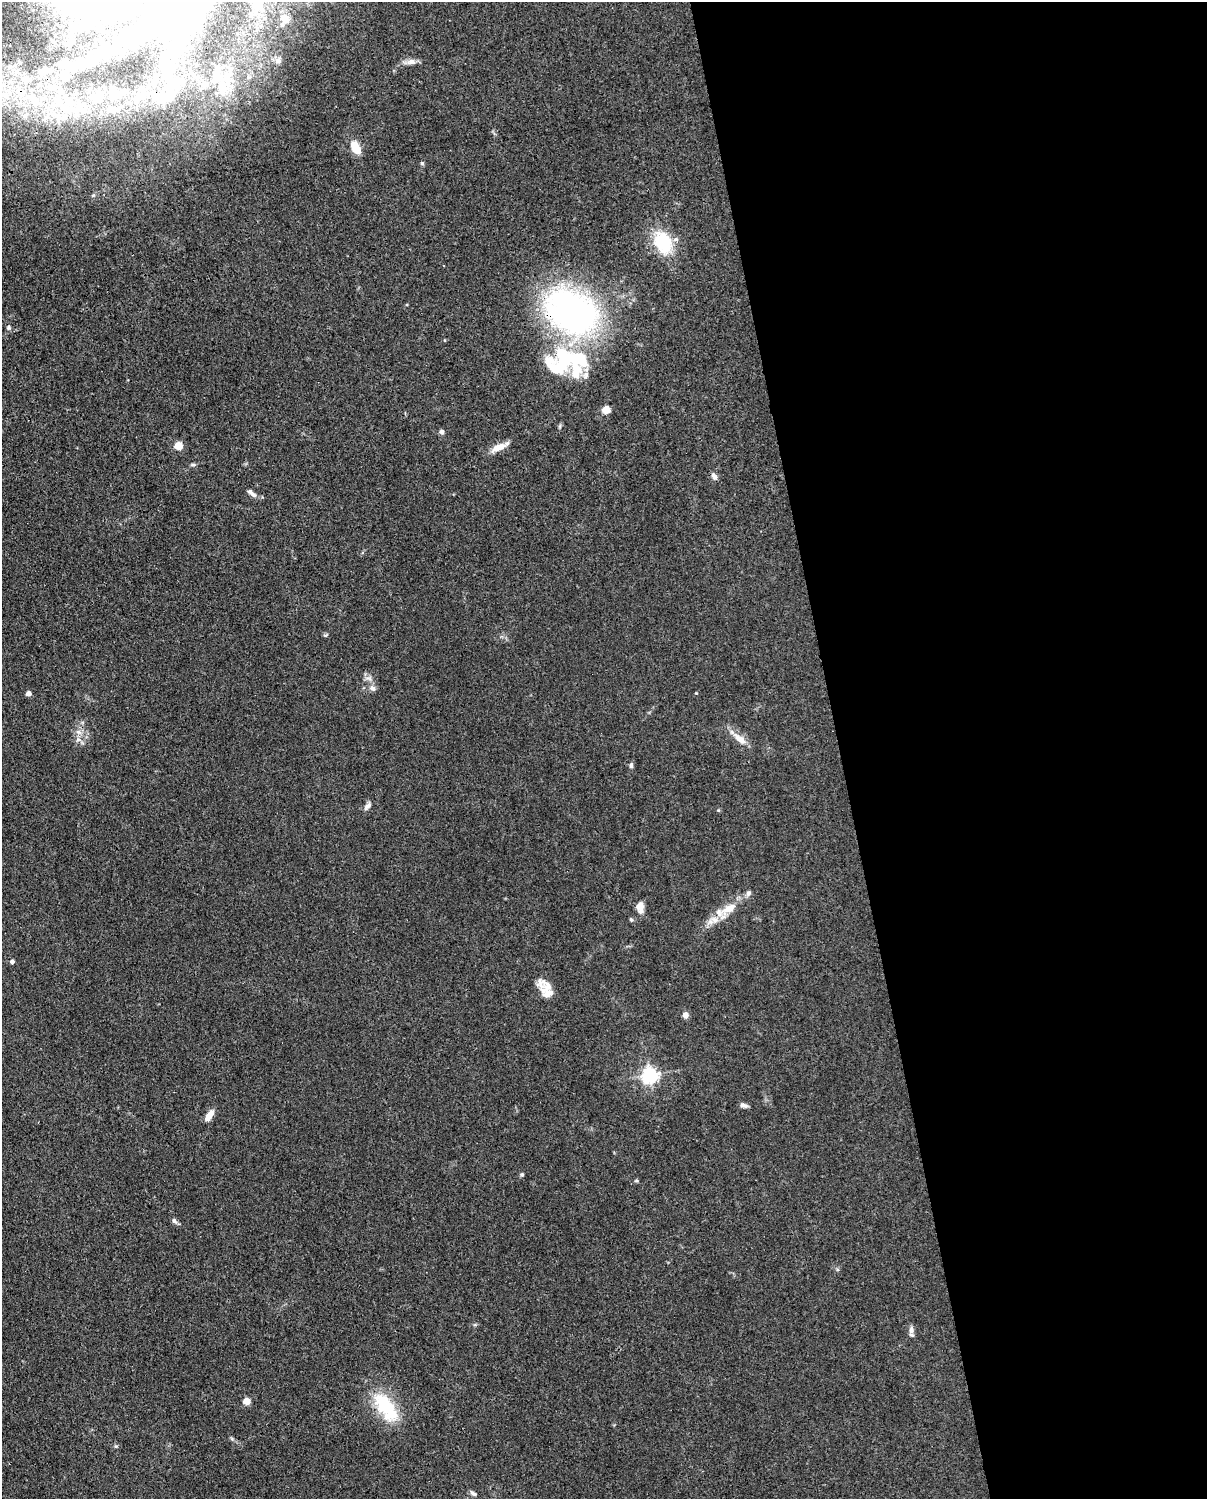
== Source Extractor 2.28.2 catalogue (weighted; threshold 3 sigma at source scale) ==
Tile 8 of 4 x 3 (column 4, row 2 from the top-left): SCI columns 3707-4911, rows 1762-3258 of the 5001 x 4906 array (HDU 1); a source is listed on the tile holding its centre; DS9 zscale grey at full resolution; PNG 1209 x 1501 px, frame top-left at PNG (2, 2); no overlay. Shown black and unused: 30% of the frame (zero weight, under 3 of 4 exposures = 7% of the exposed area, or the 3 px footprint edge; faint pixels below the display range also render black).
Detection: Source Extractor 2.28.2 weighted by HDU 2 'WHT'; one run over the whole footprint, this tile lists its part. Background 0.0268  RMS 0.0028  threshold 0.0128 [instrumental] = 3 sigma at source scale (4.5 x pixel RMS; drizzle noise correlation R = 1.50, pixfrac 1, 0.05/0.05 arcsec/px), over >= 5 px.
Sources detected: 79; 9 inside a brighter object's white glare — not listed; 10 inside a brighter listed object's ellipse — not listed separately; the other 60 listed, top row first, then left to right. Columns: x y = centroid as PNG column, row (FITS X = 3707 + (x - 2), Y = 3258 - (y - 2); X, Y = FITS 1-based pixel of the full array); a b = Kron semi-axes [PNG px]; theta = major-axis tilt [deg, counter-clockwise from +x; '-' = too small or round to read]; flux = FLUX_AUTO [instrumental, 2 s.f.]
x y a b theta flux
257 6 13 8 -61 2.3
85 10 51 13 -4 16
285 19 12 10 -61 1.7
187 23 97 34 71 50
278 61 8 7 - 0.91
411 62 14 8 -2 1.6
9 67 7 6 - 0.78
43 71 13 9 23 2
216 76 29 16 79 9.2
65 78 10 9 - 2.5
26 79 12 9 -20 1.8
53 87 11 9 20 2.3
113 92 18 12 -61 3.8
34 100 28 11 -37 8.8
60 103 12 9 73 3.3
79 108 16 12 69 4.4
115 110 12 9 36 2.2
25 115 8 4 37 0.76
63 117 11 7 27 2.2
356 148 13 7 -61 5.6
422 163 5 5 - 0.41
663 242 28 20 -65 13
572 312 56 40 -31 95
8 328 7 6 - 0.56
564 358 53 26 -56 25
606 410 5 5 - 10
560 426 6 4 72 0.41
442 432 6 6 - 0.71
178 446 5 4 - 10
498 447 21 8 24 3.2
193 465 7 5 1 0.51
714 476 9 6 -58 1
251 493 13 5 -40 1.2
369 678 10 3 -21 0.63
372 688 9 7 -39 1.1
28 693 4 4 - 2.2
78 732 7 6 - 1.1
78 739 8 6 52 0.99
739 739 20 8 -38 3.5
631 765 8 5 85 0.64
368 806 11 6 49 1.1
718 810 5 4 - 0.3
748 893 9 6 52 0.83
640 907 13 8 -83 2.6
728 909 26 11 31 6
631 919 6 4 -62 0.43
12 962 4 4 - 1
541 983 19 12 -79 2.6
685 1015 4 4 - 3.5
650 1075 6 6 - 93
744 1105 9 5 -17 0.95
209 1115 13 6 55 3.1
522 1174 5 5 - 0.47
636 1181 6 4 1 0.32
174 1221 7 6 - 0.78
911 1330 9 7 81 1.3
246 1401 5 4 - 7.1
385 1405 39 22 -54 15
116 1446 5 5 - 0.38
473 1493 10 5 -36 0.74
Overlapping masked pixels (flux is a lower limit): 2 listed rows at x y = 34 100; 572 312
Isophote crosses this tile's border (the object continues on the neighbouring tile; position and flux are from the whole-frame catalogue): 1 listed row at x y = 187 23
Unlisted compact peaks at least as high as the median listed source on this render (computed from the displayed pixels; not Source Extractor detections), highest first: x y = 696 693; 325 635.